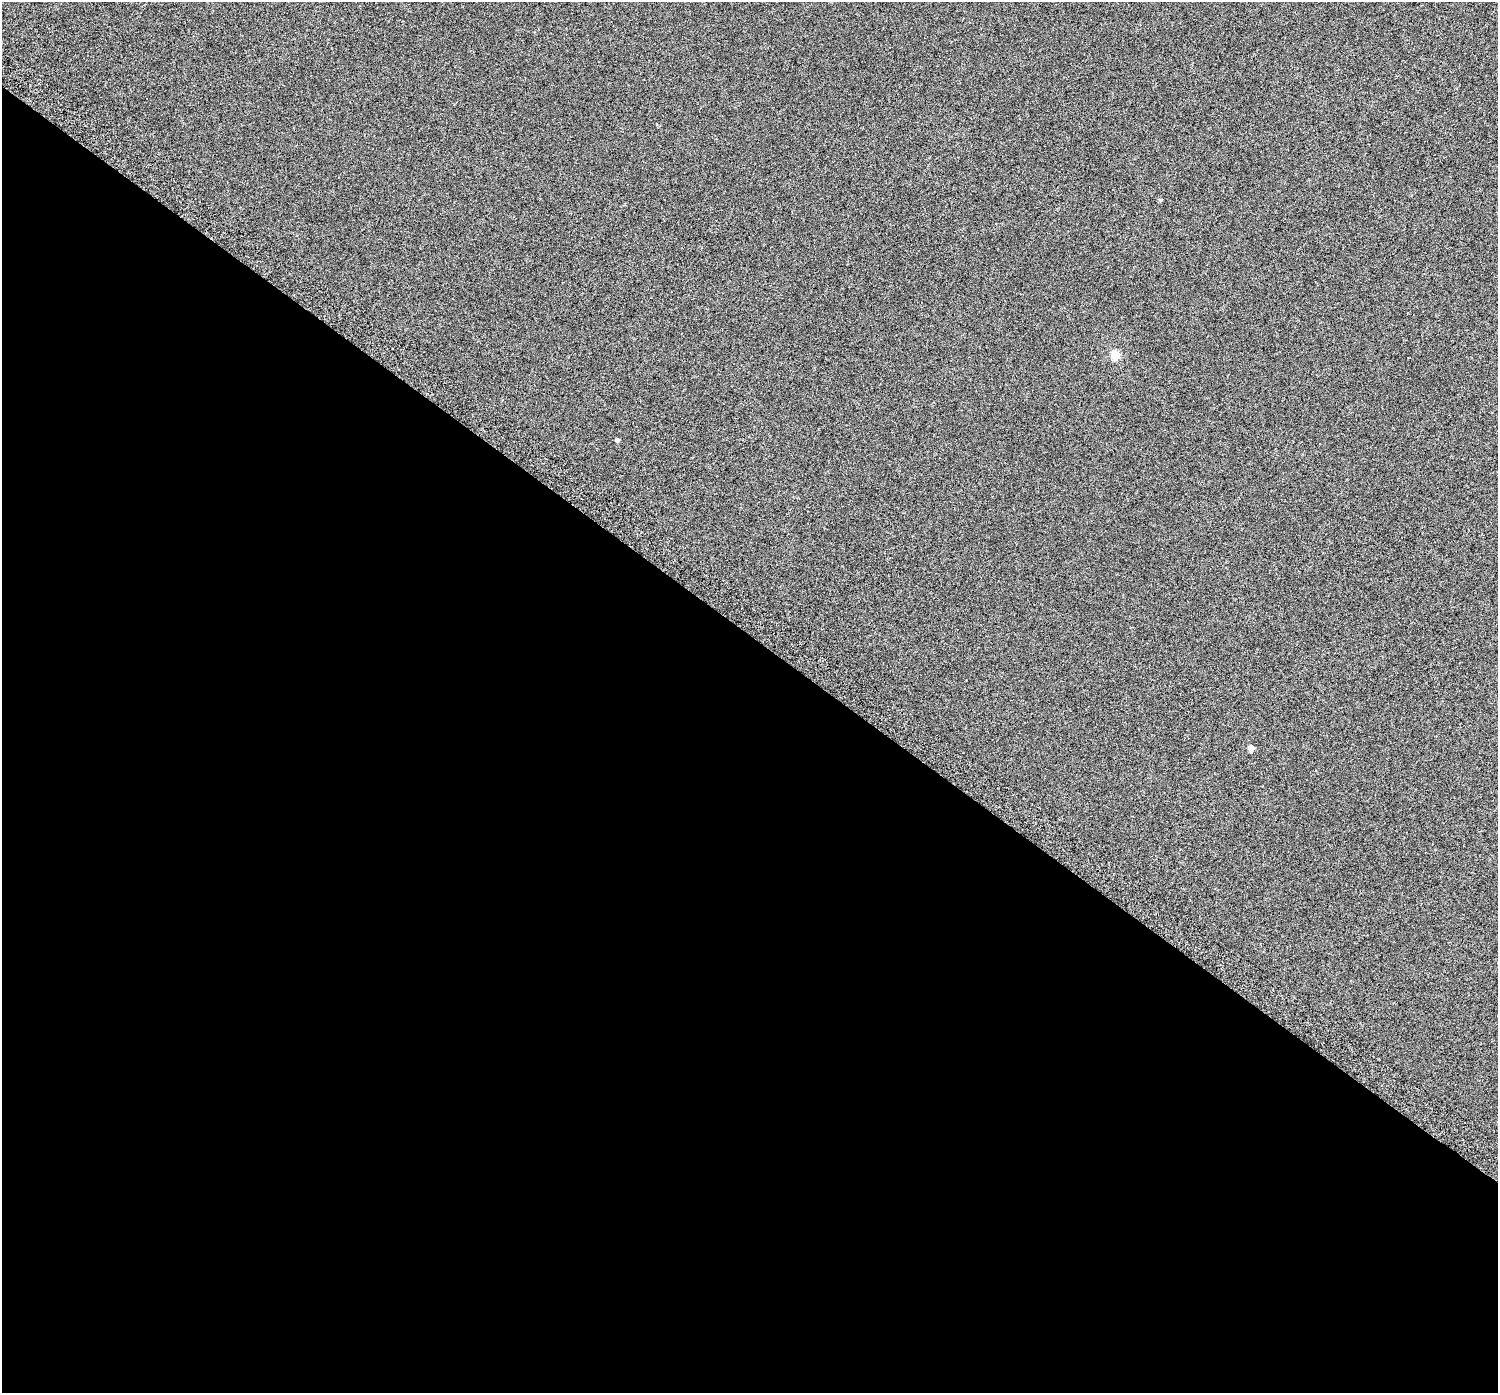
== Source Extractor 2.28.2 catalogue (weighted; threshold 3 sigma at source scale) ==
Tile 14 of 4 x 4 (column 2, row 4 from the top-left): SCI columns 1549-3044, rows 308-1698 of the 6082 x 6113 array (HDU 1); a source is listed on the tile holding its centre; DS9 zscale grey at full resolution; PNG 1500 x 1395 px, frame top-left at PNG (2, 2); no overlay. Shown black and unused: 54% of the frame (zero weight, under 3 of 6 exposures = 3% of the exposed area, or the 3 px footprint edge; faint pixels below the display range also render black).
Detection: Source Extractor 2.28.2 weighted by HDU 2 'WHT'; one run over the whole footprint, this tile lists its part. Background 6.00e-06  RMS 0.0025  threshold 0.0103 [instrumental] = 3 sigma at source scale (4.09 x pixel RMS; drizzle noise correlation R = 1.36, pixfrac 0.8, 0.0396/0.0396 arcsec/px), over >= 5 px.
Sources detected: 4; all 4 listed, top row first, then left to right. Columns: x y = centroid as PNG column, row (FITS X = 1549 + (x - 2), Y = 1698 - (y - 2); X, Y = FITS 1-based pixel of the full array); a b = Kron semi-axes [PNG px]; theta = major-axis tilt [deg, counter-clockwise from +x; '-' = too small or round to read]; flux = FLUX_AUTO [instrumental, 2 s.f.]
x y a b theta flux
1160 200 4 3 - 0.38
1115 355 5 5 - 9.3
617 440 4 4 - 0.54
1251 748 5 4 - 2